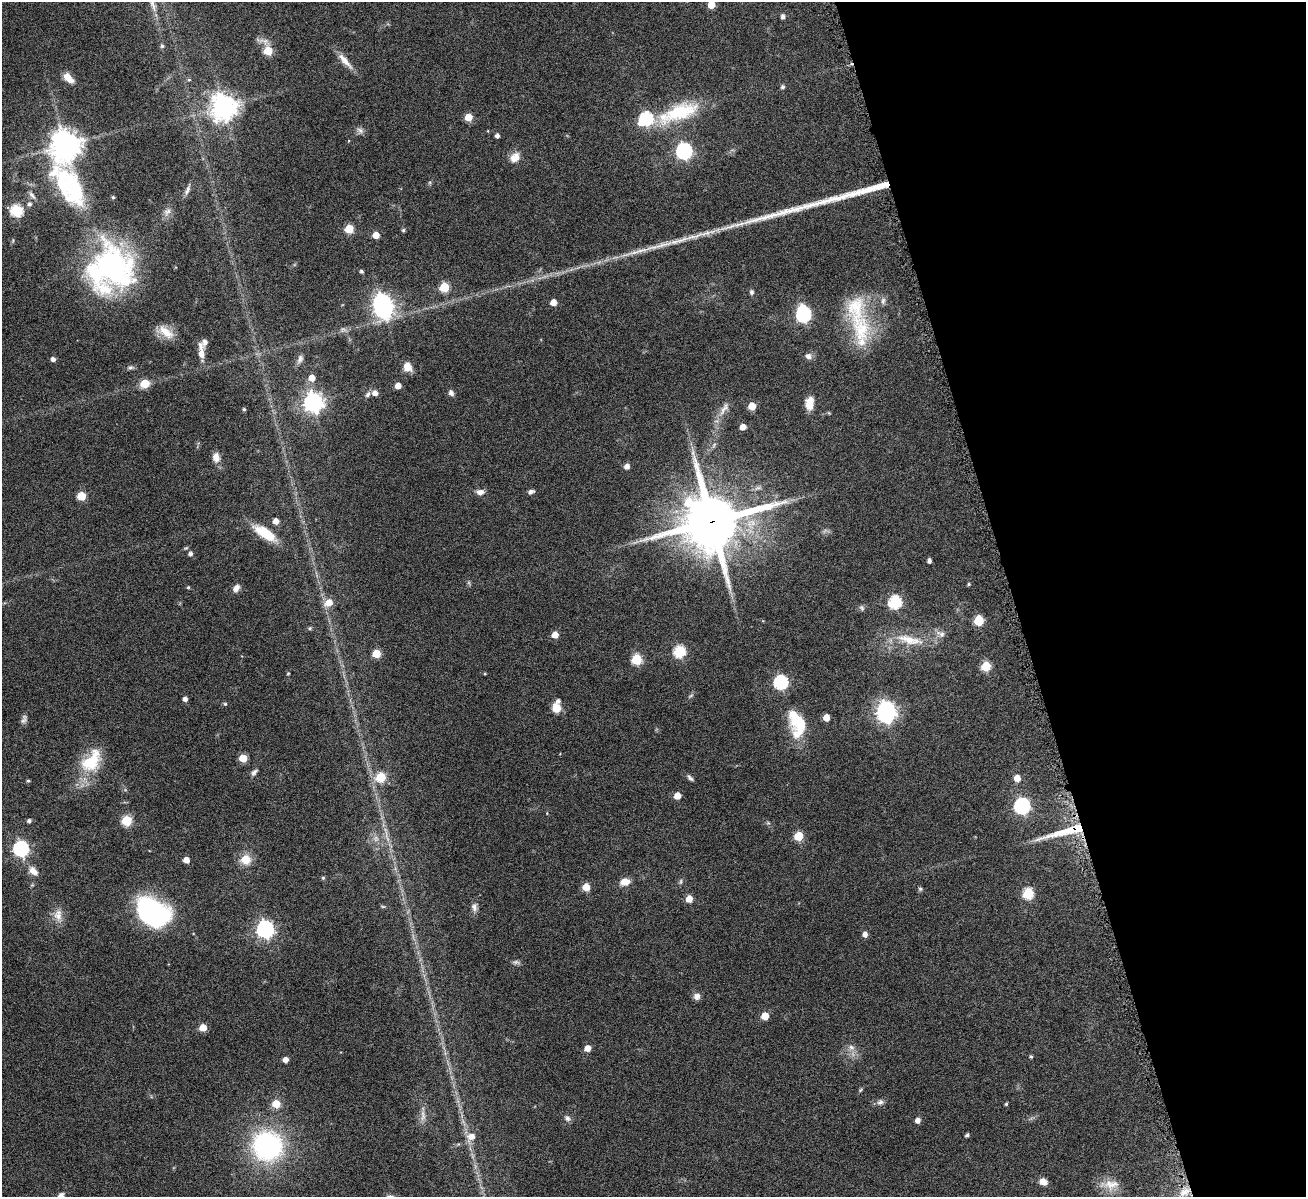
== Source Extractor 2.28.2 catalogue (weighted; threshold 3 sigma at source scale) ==
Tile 12 of 4 x 4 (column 4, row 3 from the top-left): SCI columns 3917-5220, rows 1471-2665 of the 5223 x 5210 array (HDU 1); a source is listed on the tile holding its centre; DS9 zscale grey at full resolution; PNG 1308 x 1199 px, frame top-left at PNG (2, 2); no overlay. Shown black and unused: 22% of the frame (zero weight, under 4 of 8 exposures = <1% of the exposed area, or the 3 px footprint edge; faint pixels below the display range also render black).
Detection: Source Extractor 2.28.2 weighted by HDU 2 'WHT'; one run over the whole footprint, this tile lists its part. Background 0.108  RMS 0.0052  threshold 0.0211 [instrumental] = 3 sigma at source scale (4.09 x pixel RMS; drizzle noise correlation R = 1.36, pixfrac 0.8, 0.05/0.05 arcsec/px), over >= 5 px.
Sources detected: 156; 6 too faint to see at this stretch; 3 inside a brighter object's white glare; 2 long thin detections or spike segments (spike, bleed or trail) — not listed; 5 inside a brighter listed object's ellipse — not listed separately; the other 140 listed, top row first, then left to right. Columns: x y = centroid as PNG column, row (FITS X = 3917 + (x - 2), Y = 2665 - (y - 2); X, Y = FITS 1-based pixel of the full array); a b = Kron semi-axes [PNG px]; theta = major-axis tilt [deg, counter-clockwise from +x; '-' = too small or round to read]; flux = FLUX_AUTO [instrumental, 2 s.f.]
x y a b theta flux
711 5 5 5 - 8.2
783 17 5 4 - 1.7
162 46 5 5 - 0.88
268 51 5 5 - 16
345 61 28 7 -49 4.9
68 77 12 7 -46 5
189 80 5 4 - 0.62
782 87 5 5 - 1.1
224 107 8 8 - 540
680 112 57 21 22 30
468 117 5 5 - 9.5
646 118 8 7 - 64
360 130 10 7 -29 1.8
497 136 4 4 - 1.7
65 145 10 10 - 660
684 151 7 7 - 130
515 157 14 10 50 4.8
68 185 78 32 -59 66
187 190 13 5 67 1.9
32 195 12 5 -47 1.7
113 197 5 4 - 0.67
29 204 6 5 - 1.4
17 210 6 6 - 45
167 212 11 7 34 2.2
349 229 5 5 - 15
403 230 5 4 - 0.7
376 235 5 5 - 6.4
663 245 37 7 15 9
113 267 55 41 -73 100
361 271 4 3 - 0.91
444 287 5 5 - 20
752 292 6 5 - 1.1
883 301 10 6 88 1.7
382 302 7 6 - 190
553 302 5 5 - 4.8
856 309 51 28 -88 30
804 314 7 6 - 87
166 332 24 11 -37 7
205 342 12 7 70 2
201 354 12 7 -90 3.5
808 356 9 8 - 2
53 359 4 4 - 2.1
300 359 12 7 66 2
130 367 8 5 6 1.1
407 367 11 9 -68 4.3
312 378 5 5 - 5.6
145 383 5 5 - 17
398 386 5 4 - 4.3
375 393 6 5 - 2.7
451 393 7 6 - 1.7
367 395 8 6 48 1.3
313 402 7 7 - 250
810 403 14 8 85 6.8
752 406 5 5 - 9
244 409 4 4 - 0.68
724 409 22 8 57 4.1
829 413 4 4 - 0.45
743 427 5 5 - 3.6
216 457 10 8 -80 4.1
627 466 6 5 - 2.2
480 492 9 7 -3 2.6
531 492 7 5 14 1.5
81 496 5 5 - 14
276 521 5 4 - 4.2
711 522 19 18 - 3200
265 533 27 10 -32 14
191 554 5 5 - 1.5
929 561 4 4 - 1.6
969 584 4 4 - 0.6
188 587 4 4 - 0.55
236 588 9 7 50 2.6
895 602 6 6 - 57
329 603 7 6 - 7
862 608 8 6 -69 0.99
979 620 6 5 - 20
310 628 5 4 - 0.66
941 634 13 8 -26 2.3
555 635 5 5 - 4.8
909 640 41 11 -13 12
679 651 6 6 - 42
376 654 5 5 - 13
636 659 6 6 - 27
986 666 6 5 - 22
288 674 5 3 - 0.41
781 682 6 6 - 78
185 699 4 4 - 2.1
225 704 5 5 - 0.6
556 708 10 8 -75 5.8
886 711 10 7 -90 260
826 717 5 5 - 5.8
24 719 13 7 74 1.7
797 724 36 19 -73 20
243 758 5 5 - 11
91 761 36 21 51 21
254 772 11 5 49 1.5
381 777 6 5 - 23
690 778 10 5 -50 1.2
1017 778 5 5 - 5.2
28 781 4 4 - 0.68
677 796 5 5 - 5.9
1022 806 7 7 - 120
127 820 6 5 - 28
29 821 5 4 - 1.3
1066 831 62 8 15 18
799 836 5 5 - 18
21 848 7 7 - 110
246 859 11 10 - 7.6
186 860 5 4 - 4.7
33 871 13 8 -41 4.3
323 878 5 5 - 0.58
625 882 11 7 10 5
586 887 5 5 - 8.7
920 889 6 5 - 0.79
1028 893 6 6 - 32
689 899 5 5 - 6.4
474 907 11 8 89 2.4
153 912 29 20 -34 97
58 915 17 11 -89 4.9
265 929 7 7 - 170
865 934 5 5 - 2.6
697 996 8 8 - 2.3
765 1016 5 5 - 9.6
203 1028 5 5 - 8.7
851 1047 9 7 -44 2.3
587 1048 5 5 - 5.2
1031 1057 4 4 - 0.69
285 1060 4 4 - 3
860 1090 6 4 47 0.61
880 1102 9 7 34 1.8
276 1104 5 5 - 11
1006 1104 4 3 - 0.66
423 1116 16 6 -89 3.1
567 1118 9 7 -42 1.6
918 1120 5 4 - 3
967 1135 4 3 - 1.1
471 1137 10 8 29 4.7
267 1146 33 31 -39 73
1043 1182 8 6 -21 3.7
1111 1184 24 14 1 7.8
1184 1192 14 9 29 5.5
Overlapping masked pixels (flux is a lower limit): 2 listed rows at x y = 711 522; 1066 831
Isophote crosses this tile's border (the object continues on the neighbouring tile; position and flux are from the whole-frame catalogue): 1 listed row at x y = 711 5